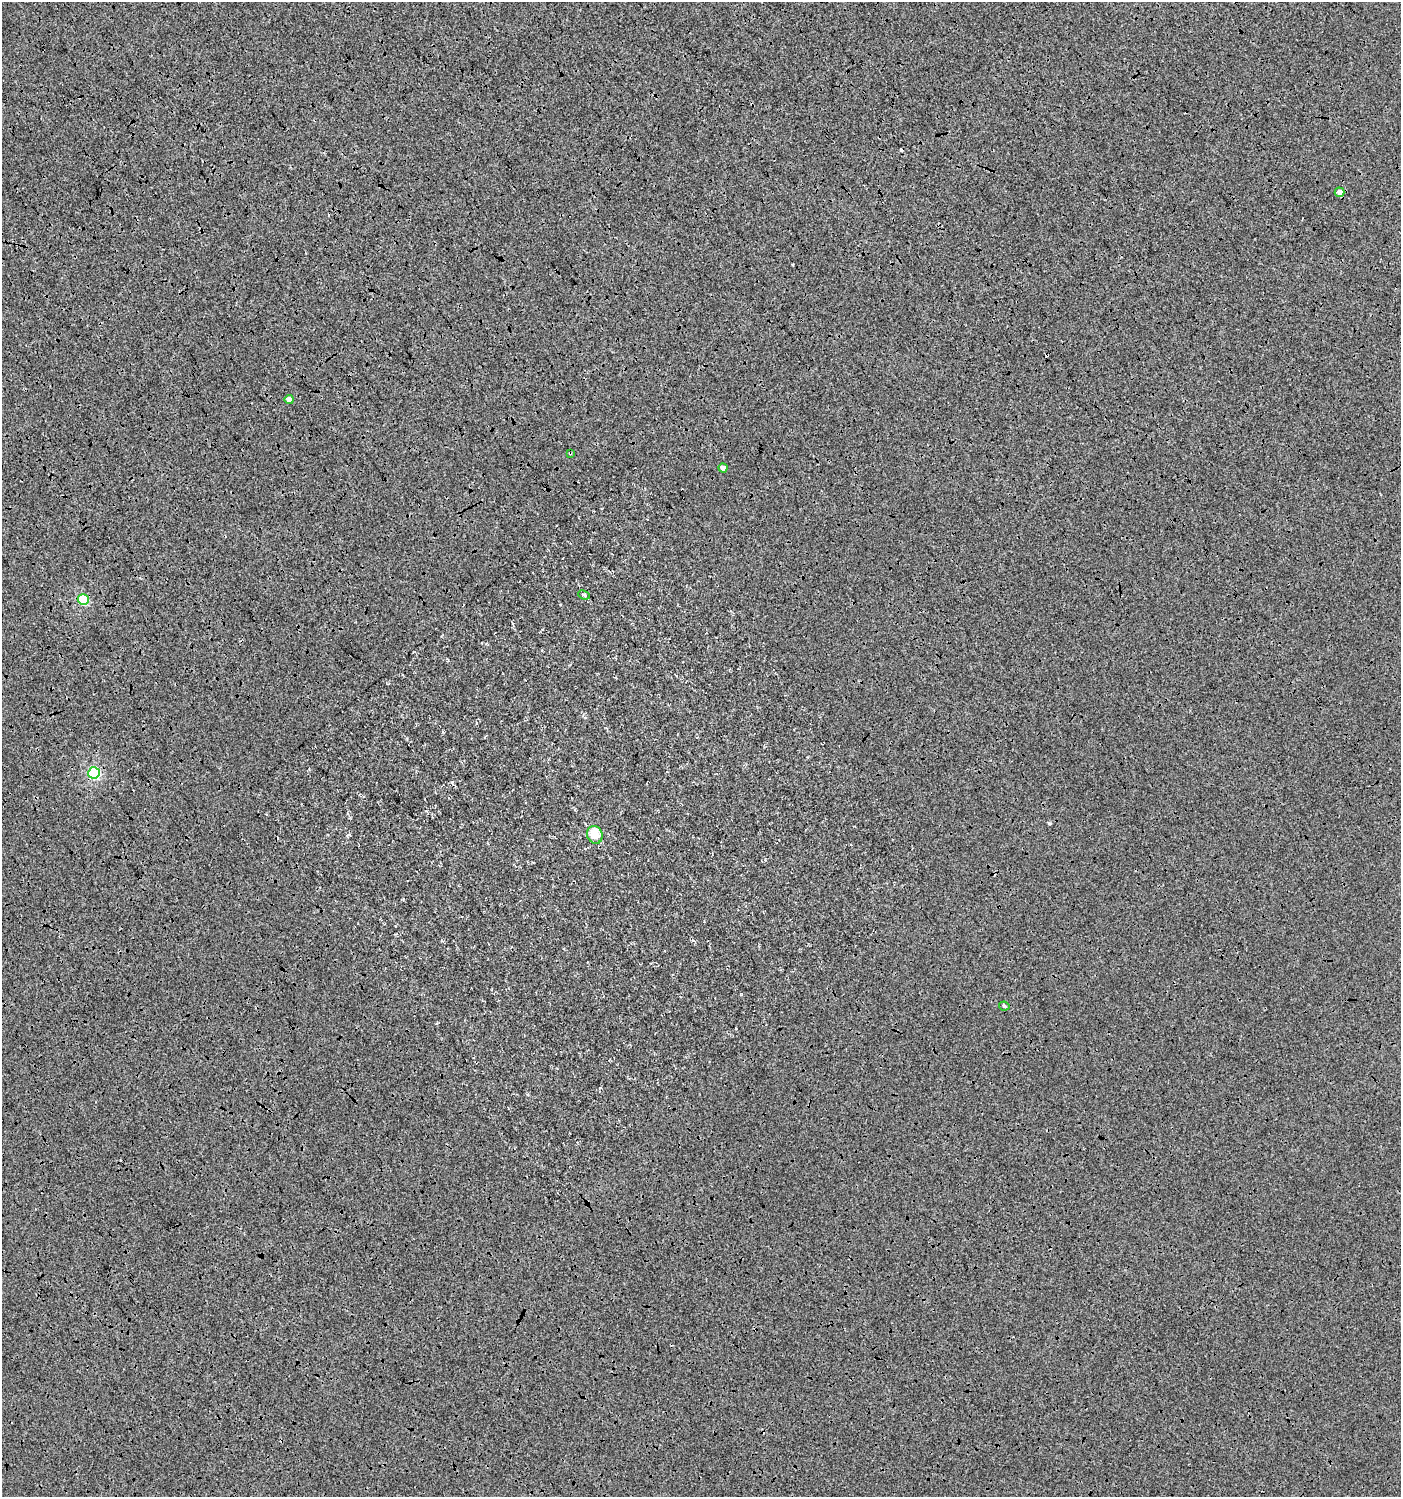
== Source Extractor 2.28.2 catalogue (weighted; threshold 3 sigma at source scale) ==
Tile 11 of 4 x 4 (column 3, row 3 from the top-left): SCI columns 3002-4400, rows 1499-2993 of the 5940 x 5991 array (HDU 1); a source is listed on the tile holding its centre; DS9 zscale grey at full resolution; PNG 1403 x 1499 px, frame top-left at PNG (2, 2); each listed source drawn as its Kron ellipse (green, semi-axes under 4 px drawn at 4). Shown black and unused: <1% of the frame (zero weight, under 3 of 4 exposures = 2% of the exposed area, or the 3 px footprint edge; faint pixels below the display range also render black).
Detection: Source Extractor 2.28.2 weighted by HDU 2 'WHT'; one run over the whole footprint, this tile lists its part. Background 7.79e-04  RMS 0.0064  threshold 0.0289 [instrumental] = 3 sigma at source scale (4.5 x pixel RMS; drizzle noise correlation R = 1.50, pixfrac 1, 0.0396/0.0396 arcsec/px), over >= 5 px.
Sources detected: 12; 3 cosmic-ray / hot-pixel residue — neither listed nor drawn; the other 9 listed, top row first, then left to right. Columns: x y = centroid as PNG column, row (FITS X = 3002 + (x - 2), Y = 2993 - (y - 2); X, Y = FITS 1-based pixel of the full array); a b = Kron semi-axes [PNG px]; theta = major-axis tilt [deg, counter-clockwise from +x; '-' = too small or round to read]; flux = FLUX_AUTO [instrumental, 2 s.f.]
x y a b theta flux
1339 192 5 4 - 3.3
289 399 4 4 - 3
570 453 3 2 - 0.73
723 468 4 4 - 2.7
584 595 6 4 -23 1.2
83 600 5 5 - 30
94 773 6 5 - 52
595 835 9 7 -69 8.8
1004 1006 5 4 - 0.94
Overlapping masked pixels (flux is a lower limit): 2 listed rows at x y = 570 453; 94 773